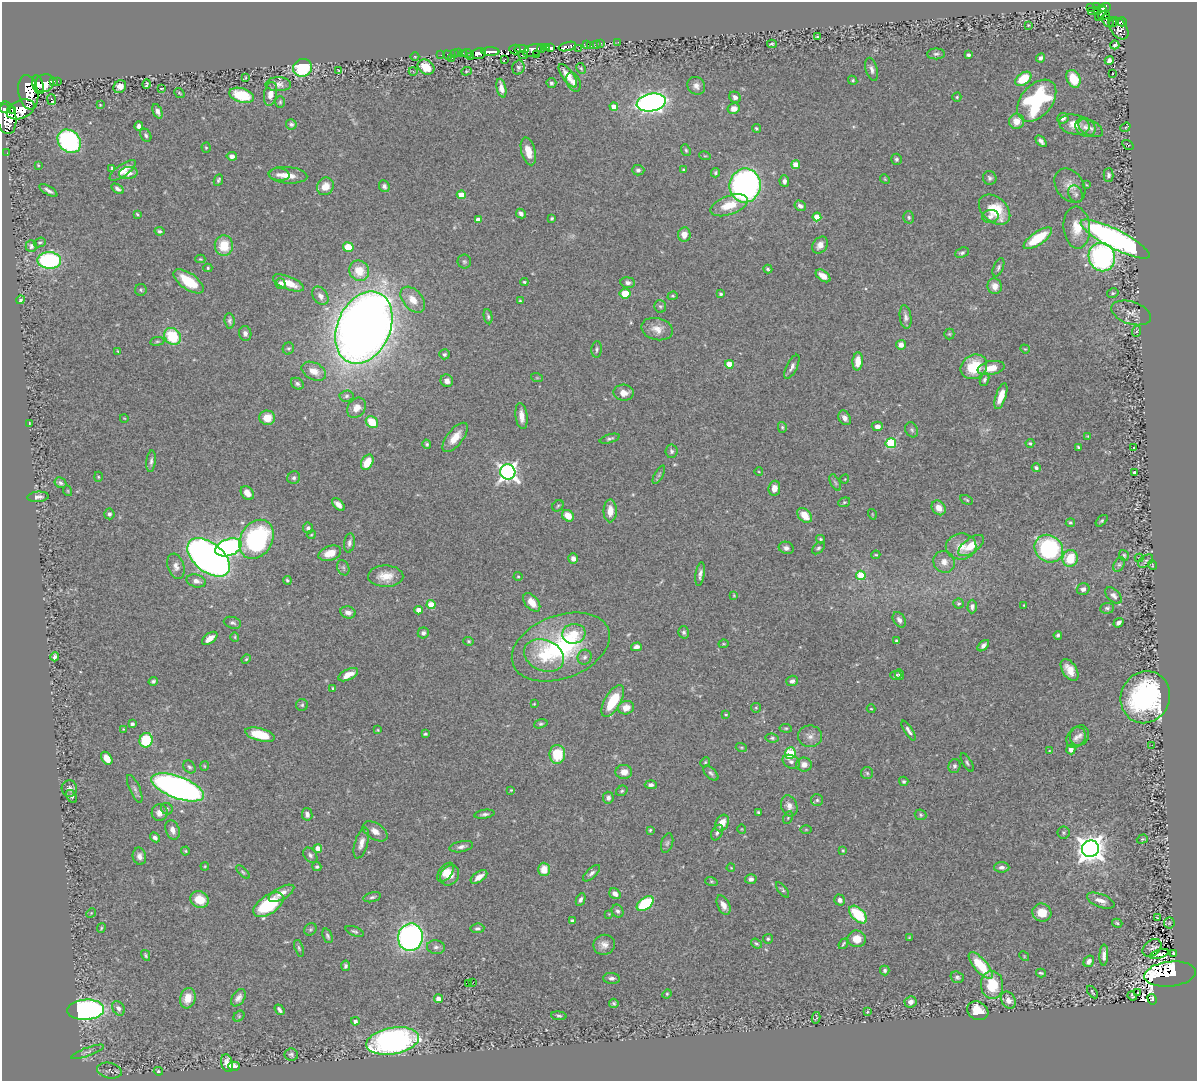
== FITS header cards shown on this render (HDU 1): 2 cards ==
NAXIS1  =                 1195
NAXIS2  =                 1079

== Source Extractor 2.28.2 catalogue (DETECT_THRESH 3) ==
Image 1195 x 1079 px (HDU 1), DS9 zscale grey, 1 PNG px = 1 image px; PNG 1199 x 1083 px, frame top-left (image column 1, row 1079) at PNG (2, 2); each listed source drawn as its Kron ellipse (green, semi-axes under 4 px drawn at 4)
Background 0.529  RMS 0.034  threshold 0.102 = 3 sigma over >= 5 px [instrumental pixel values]
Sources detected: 495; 6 with non-positive FLUX_AUTO (blend fragments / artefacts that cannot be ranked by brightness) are neither listed nor drawn; the other 489 listed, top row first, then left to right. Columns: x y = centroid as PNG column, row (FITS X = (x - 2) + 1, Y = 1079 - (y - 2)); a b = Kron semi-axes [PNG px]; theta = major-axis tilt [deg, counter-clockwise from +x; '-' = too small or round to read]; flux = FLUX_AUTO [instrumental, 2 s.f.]
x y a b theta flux
1091 7 4 3 - 92
1096 7 4 3 - 110
1105 8 6 4 22 210
1092 11 4 2 - 5.2
1098 11 4 2 - 46
1101 13 8 4 57 140
1104 15 6 3 19 70
1107 21 7 4 -49 78
1113 22 5 3 - 130
1122 22 4 4 - 300
1028 25 3 2 - 1.5
1119 28 12 8 -56 280
817 37 3 2 - 1.8
618 42 3 2 - 4.9
601 43 3 2 - 4.3
596 44 3 3 - 11
772 44 5 2 - 3.5
587 45 3 3 - 35
1115 45 4 3 - 3.8
567 46 9 4 16 240
591 46 3 3 - 3.2
546 47 4 3 - 120
541 48 4 3 - 150
550 48 4 3 - 260
515 49 6 5 - 370
522 49 7 3 -4 100
578 49 2 2 - 17
532 50 10 5 19 330
490 52 9 4 -1 1200
459 53 2 2 - 7.7
463 53 3 2 - 12
468 53 5 3 - 54
454 54 2 2 - 12
479 54 7 5 15 500
536 54 3 2 - 4.1
936 54 9 5 1 5.8
441 55 2 2 - 10
447 55 5 2 - 19
523 55 5 2 - 30
968 55 4 3 - 4.7
415 57 4 3 - 1.6
470 57 2 2 - 9.7
452 58 2 2 - 19
1041 58 4 4 - 6.1
504 60 3 2 - 9.7
1109 60 5 4 - 6.3
426 67 9 7 -33 36
518 67 7 6 - 5.4
303 68 9 8 - 160
581 68 6 4 -63 2.7
872 69 12 5 -74 9.2
339 71 3 2 - 1.7
413 71 4 3 - 1.8
466 71 5 4 - 2.8
1112 74 2 2 - 1.7
568 76 14 5 -54 23
245 78 3 2 - 2
1023 79 9 5 37 69
1073 79 9 6 -65 55
853 80 5 4 - 3
54 81 3 2 - 8.5
57 81 3 3 - 46
574 82 10 6 -65 12
44 83 10 8 39 1400
551 83 5 5 - 4.5
147 84 5 3 - 3.4
278 84 12 7 0 13
38 85 9 5 -74 710
696 86 9 8 - 12
120 87 7 6 - 17
161 88 3 2 - 1.6
501 88 9 4 -77 17
28 92 17 10 -80 2100
179 93 5 3 - 2.3
271 94 12 6 80 22
242 95 12 7 -16 81
735 97 6 5 - 8.8
957 97 4 4 - 3.1
51 99 5 3 - 57
1037 101 24 15 50 240
280 102 6 5 - 3.5
651 103 15 8 11 1200
100 105 3 2 - 1.6
614 107 4 4 - 27
5 109 6 3 -14 210
20 109 14 9 22 1700
734 109 6 5 - 18
12 110 2 2 - 3200
157 111 7 4 -66 9.8
6 118 16 10 -80 2100
1063 118 6 5 - 8.4
1017 121 8 7 - 24
291 124 5 5 - 6.2
1074 124 15 10 -13 31
139 126 4 4 - 11
1085 127 11 9 -35 13
1125 127 5 3 - 1.8
756 128 4 4 - 3.3
1090 128 13 7 -27 12
146 135 7 5 -62 5.3
69 141 13 10 -45 360
1041 141 7 4 -48 8.3
1128 145 6 2 -35 2
206 148 5 4 - 2.9
686 150 6 4 -68 3.5
528 151 14 7 -75 32
7 153 2 2 - 2.9
232 156 5 4 - 9.6
705 156 6 3 -17 2.2
896 159 5 5 - 4.9
38 165 3 2 - 1.9
796 165 4 4 - 32
112 168 4 3 - 2.9
123 170 15 6 36 22
638 170 6 5 - 5.5
683 170 4 3 - 2.9
128 173 9 6 6 16
715 173 5 4 - 3.6
279 175 10 6 -4 11
288 175 19 8 -5 28
1108 175 7 5 89 6
990 178 7 6 - 6.1
885 179 5 4 - 2.4
218 180 6 4 65 3.8
784 181 6 5 - 9.6
745 185 17 15 82 700
1087 185 4 2 - 1.6
325 186 9 8 - 29
384 186 6 5 - 6.4
1070 186 18 13 -55 28
117 189 7 4 -32 6.5
48 191 10 3 -31 8
1076 194 9 6 -62 6.6
461 195 4 4 - 39
729 205 19 9 20 52
800 206 6 5 - 8.8
995 210 18 12 -42 73
521 213 5 4 - 6.7
137 214 4 3 - 2.8
990 216 8 6 14 9
817 217 4 4 - 51
909 217 6 5 - 4.7
552 218 3 3 - 3
478 220 4 4 - 13
1077 228 21 13 -85 45
159 231 5 4 - 4.6
684 234 7 6 - 20
1038 238 16 6 35 100
1115 239 38 9 -27 910
40 242 6 4 22 3.7
820 245 9 7 52 14
31 246 6 5 - 7.7
224 246 10 9 - 54
348 247 5 5 - 47
962 253 7 5 20 5.4
1102 257 14 13 - 450
200 259 5 4 - 2.3
49 260 12 8 -1 280
464 262 7 7 - 4.5
998 267 10 5 67 5.8
208 268 4 4 - 3
768 269 5 3 - 3.3
359 271 10 9 - 41
823 276 8 5 -36 19
189 281 17 8 -35 76
524 282 4 3 - 3.1
288 283 16 6 -22 34
628 283 7 5 -6 7.7
280 284 5 5 - 15
995 286 8 7 - 16
141 290 6 6 - 4.1
1113 293 6 4 12 4.3
625 294 5 5 - 44
721 294 3 3 - 3.5
320 296 10 7 -55 12
673 296 5 4 - 2.9
20 300 4 3 - 4.2
413 300 15 9 -48 30
520 301 4 3 - 2.8
660 306 6 6 - 4.1
1131 313 20 11 -18 18
488 317 8 4 -80 4.7
905 317 12 6 -83 9.6
230 321 8 5 -84 5.4
364 327 38 26 66 3700
657 329 16 11 -13 25
1137 331 6 4 69 2.6
245 333 7 6 - 9.6
949 334 5 5 - 3.1
172 336 9 7 -48 99
157 341 7 3 8 3.2
901 345 5 5 - 15
288 348 6 5 - 4.1
597 349 8 5 85 4.9
1025 349 5 3 - 2.1
118 351 4 4 - 2.3
444 354 5 5 - 4.7
858 361 9 5 86 30
729 364 4 4 - 42
792 367 13 5 63 9.2
974 367 14 11 33 82
991 368 13 7 10 32
314 371 13 8 -27 24
537 378 6 4 -18 2.3
984 380 6 4 68 5.3
447 381 6 6 - 12
297 384 7 5 -34 5.7
624 393 10 8 -4 20
346 396 7 5 5 5.2
1001 396 13 5 72 27
356 408 11 8 52 23
521 416 13 6 -83 18
124 418 4 2 - 1.4
267 418 8 7 - 34
845 418 8 5 -60 12
372 422 7 5 -42 57
29 423 3 2 - 1.5
877 426 6 5 - 12
782 427 5 4 - 3.6
912 430 8 6 -64 5.3
1088 436 4 3 - 2
455 437 18 8 51 33
610 439 10 4 16 5.4
891 443 5 5 - 170
1030 443 4 3 - 3.6
427 444 4 4 - 4.1
1078 447 3 3 - 2.9
1133 448 2 2 - 2.5
671 451 6 6 - 5.2
151 461 11 4 84 6.8
367 462 8 5 62 45
1036 468 4 4 - 5.1
508 472 7 7 - 1100
759 472 4 3 - 1.7
1134 472 3 3 - 3
659 475 10 4 61 4.6
98 477 5 3 - 2.4
294 478 6 6 - 5.3
845 479 4 3 - 1.5
835 482 9 4 -63 4.3
60 483 6 5 - 5.8
774 488 7 6 - 19
68 491 5 3 - 2.3
247 493 8 5 -51 18
38 497 11 5 5 9.9
967 500 7 3 -27 2.3
844 502 6 4 20 3.3
338 504 8 4 -44 15
558 506 6 5 - 3.7
939 508 8 6 -54 20
610 511 11 6 89 25
109 514 5 5 - 5.9
872 514 5 3 - 1.9
805 515 8 6 -46 38
568 516 6 5 - 28
1102 521 7 4 44 3.6
1070 523 4 4 - 3.4
308 528 5 5 - 5.3
311 535 4 3 - 2.3
256 539 20 16 60 390
820 539 4 3 - 3.2
349 543 9 5 80 8.3
961 546 15 13 7 32
971 546 15 7 36 45
228 547 13 8 20 520
786 548 7 6 - 8.7
818 548 7 5 42 4.7
1049 549 15 13 -39 260
330 553 12 7 20 27
876 555 4 3 - 2.5
1124 555 6 5 - 4
209 557 25 14 -39 1700
573 558 5 4 - 12
1070 558 8 7 - 66
1139 558 4 4 - 1.9
1146 561 8 5 38 6.2
944 562 11 10 - 18
1119 564 7 5 62 5.1
1152 565 5 3 - 1.8
176 566 13 8 -72 13
343 568 8 6 -68 5.6
700 574 12 4 80 9.7
861 575 5 4 - 89
386 576 17 10 -1 35
518 576 4 4 - 2.4
287 580 4 4 - 3.9
196 581 10 6 -13 12
1083 589 6 5 - 7.4
734 595 4 4 - 2.1
1114 596 10 6 -43 9.4
532 602 11 6 -50 24
959 604 5 5 - 3.5
431 605 4 4 - 48
1024 605 3 2 - 1.7
972 606 7 4 89 7.9
1107 608 7 5 4 5.1
419 610 4 4 - 22
348 612 7 6 - 13
899 620 8 5 -58 10
232 623 9 5 -17 5.8
1118 623 5 4 - 7
684 632 6 5 - 5.5
423 633 5 5 - 6.3
574 634 11 10 - 35
1058 635 4 4 - 5.1
235 637 4 4 - 2.5
210 638 9 5 37 21
469 641 5 4 - 3
896 641 3 3 - 3.6
723 644 5 4 - 2.3
983 646 7 4 44 8.3
561 647 51 31 21 310
636 647 5 4 - 10
544 655 21 15 -23 74
55 657 4 4 - 7.4
585 657 7 7 - 7.2
246 659 5 4 - 2.8
1069 670 12 7 -57 24
899 674 5 3 - 3.9
348 675 11 5 26 24
896 675 5 4 - 6
153 681 4 4 - 4.4
792 681 6 5 - 9
333 688 3 3 - 3.2
1145 697 26 24 62 400
613 701 18 8 59 86
534 704 4 3 - 2
302 705 6 6 - 4.1
626 708 8 6 14 23
756 708 5 5 - 2.7
871 709 4 4 - 1.9
726 715 4 3 - 2.6
132 724 4 4 - 4.6
541 724 7 4 16 3.7
786 728 6 4 -6 3.2
123 729 4 2 - 1.6
378 730 3 3 - 1.8
908 731 11 4 -58 7.4
425 734 4 3 - 3.2
260 735 15 6 -14 73
1080 735 10 9 - 12
810 736 12 11 - 15
1076 737 11 9 54 12
772 738 6 4 -9 4
146 740 7 6 - 90
1152 745 2 2 - 3.3
741 747 5 3 - 2.8
1071 749 5 4 - 11
1049 751 4 2 - 1.4
790 753 6 5 - 86
557 754 9 8 - 73
107 758 7 5 -55 24
705 762 5 4 - 3.2
791 762 9 6 -27 7
967 763 10 4 -59 5.1
804 764 8 7 - 15
204 766 5 3 - 2.2
954 766 7 6 - 6.9
189 767 7 5 -47 5
624 772 8 7 - 19
711 773 9 5 -44 5.7
867 773 6 6 - 4.1
904 781 5 4 - 3.8
651 785 6 4 -3 6.8
178 787 28 11 -20 1200
69 788 8 7 - 10
135 789 15 5 -66 7.7
511 790 4 2 - 2
622 791 6 5 - 4.4
71 796 7 4 -58 5.3
608 798 6 5 - 9
817 800 6 6 - 4.8
789 806 10 8 -72 14
167 809 6 5 - 4
758 812 3 3 - 2.8
160 813 8 8 - 15
307 814 6 5 - 8.4
485 814 10 4 8 6.4
920 815 6 5 - 3.8
788 817 7 4 64 3.1
722 823 9 6 61 25
742 829 5 3 - 1.7
806 829 6 4 0 2
173 830 10 6 -70 14
650 830 4 3 - 3
375 831 14 8 -32 18
717 833 8 5 62 5.8
1063 833 6 6 - 3.9
155 837 5 4 - 6.6
1142 839 6 4 20 3.4
361 843 16 6 73 16
667 843 10 6 74 5.7
461 847 12 5 12 9.5
318 848 4 4 - 26
1090 849 8 8 - 2700
843 850 3 3 - 2.3
185 851 4 4 - 2.6
310 855 8 6 -51 6.6
139 856 8 6 -79 10
205 866 4 3 - 2
317 867 4 4 - 4.1
1002 867 7 5 0 7.5
731 868 4 3 - 1.9
544 869 6 6 - 31
243 872 8 4 -45 4.1
446 872 11 6 52 19
592 873 11 5 43 7.2
450 875 11 8 55 24
479 877 9 5 35 17
751 879 6 5 - 7.5
711 881 6 4 -17 2.8
783 890 9 4 -51 4.2
281 893 14 6 28 19
615 894 6 5 - 13
372 897 9 5 15 5.3
200 899 9 8 - 49
581 900 7 4 66 6.4
840 900 5 5 - 8.3
1101 901 14 6 -21 17
645 904 9 6 36 130
268 905 17 9 33 140
723 905 10 6 -64 17
618 911 7 5 -61 6.3
91 913 5 4 - 2.4
1042 913 9 9 - 37
609 914 4 4 - 1.8
858 915 11 6 -44 110
1157 918 4 2 - 1.5
572 921 4 3 - 5.2
1117 923 5 3 - 3.1
1169 923 6 5 - 3.7
101 928 5 3 - 2.7
477 928 7 4 6 5.4
310 929 7 5 45 4.1
355 931 9 4 -22 5
328 936 7 4 -68 4.9
410 937 13 12 - 760
909 938 4 3 - 2.2
768 939 5 5 - 3.4
857 939 9 8 - 30
756 944 6 4 -38 4.1
843 944 6 2 53 3.2
604 945 11 10 - 15
436 947 9 7 -7 7.2
299 948 8 4 -72 4.1
1152 948 10 7 40 9.5
1173 953 4 3 - 1.9
1159 954 10 2 16 5.2
146 955 5 3 - 3.7
1104 955 10 4 88 13
1024 956 5 4 - 2.1
1089 961 6 5 - 11
981 965 16 6 -49 83
345 966 5 4 - 5
885 970 5 4 - 5.5
1041 973 5 3 - 3.5
1170 974 26 12 6 540
957 977 7 5 -17 5.9
611 978 8 5 -3 7.4
473 982 3 2 - 4.5
469 984 3 3 - 4.2
992 985 14 11 -84 84
1092 992 7 3 -56 2.5
1138 993 3 3 - 5.9
667 994 5 4 - 2.8
1132 996 5 2 - 2.9
188 998 10 7 74 31
238 998 9 6 56 11
438 999 4 4 - 16
1152 999 5 3 - 42
1008 1000 9 6 -60 11
911 1002 6 5 - 11
614 1003 5 4 - 4.4
118 1008 8 5 -60 8.8
86 1010 18 10 3 730
279 1010 6 3 -53 5.8
978 1011 11 9 -28 48
867 1012 3 3 - 2.1
239 1016 6 5 - 3.2
559 1016 8 4 -6 3.6
816 1018 6 2 77 2.5
355 1021 4 4 - 8.8
393 1041 26 13 10 790
87 1052 17 3 20 7.4
291 1054 6 6 - 5.5
227 1063 9 6 -74 16
234 1066 6 4 -2 11
109 1071 12 7 -11 6.7
158 1071 4 3 - 2.8
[6 non-positive-flux detections neither listed nor drawn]